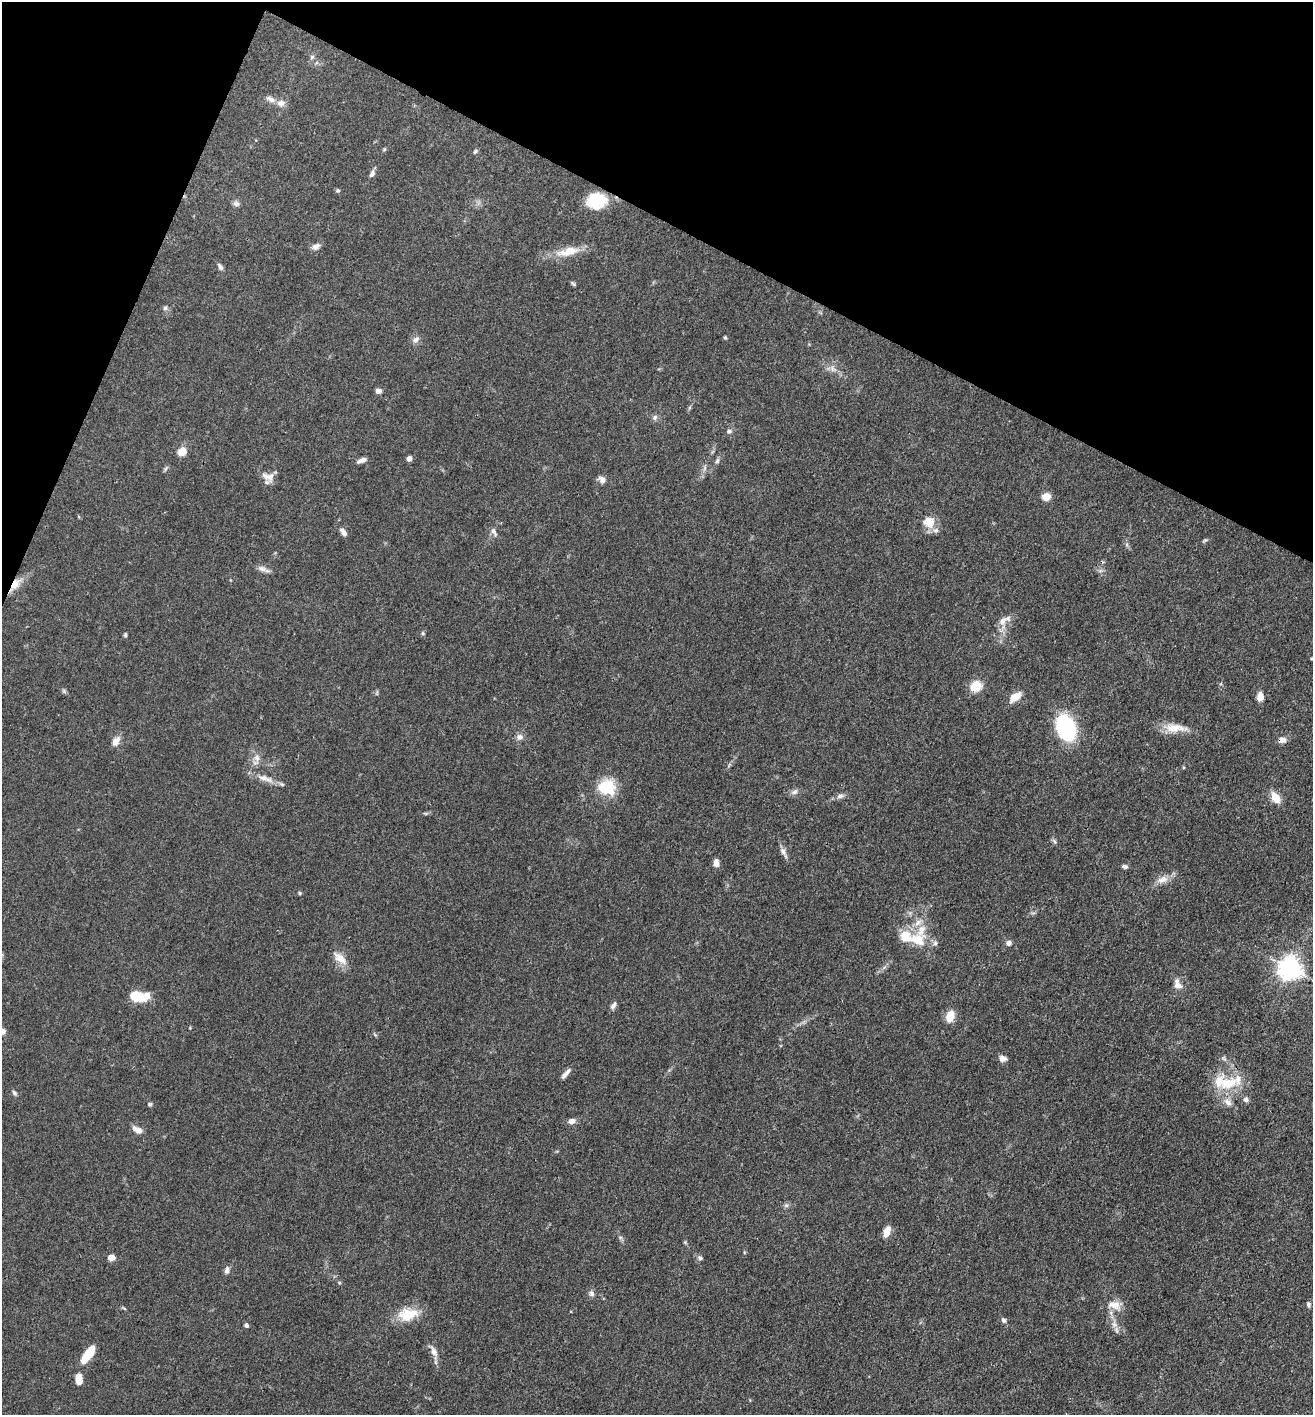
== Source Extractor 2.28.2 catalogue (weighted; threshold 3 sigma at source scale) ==
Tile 2 of 4 x 4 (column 2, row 1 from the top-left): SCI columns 1588-2898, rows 4240-5652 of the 5662 x 5653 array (HDU 1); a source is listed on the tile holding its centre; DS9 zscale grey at full resolution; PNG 1315 x 1417 px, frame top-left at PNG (2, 2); no overlay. Shown black and unused: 20% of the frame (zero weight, under 3 of 4 exposures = <1% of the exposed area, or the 3 px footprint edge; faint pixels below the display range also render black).
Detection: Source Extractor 2.28.2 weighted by HDU 2 'WHT'; one run over the whole footprint, this tile lists its part. Background 0.0661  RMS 0.0058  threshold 0.026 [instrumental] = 3 sigma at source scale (4.5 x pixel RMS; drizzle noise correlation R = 1.50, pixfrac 1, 0.05/0.05 arcsec/px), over >= 5 px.
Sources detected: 96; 3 inside a brighter listed object's ellipse — not listed separately; the other 93 listed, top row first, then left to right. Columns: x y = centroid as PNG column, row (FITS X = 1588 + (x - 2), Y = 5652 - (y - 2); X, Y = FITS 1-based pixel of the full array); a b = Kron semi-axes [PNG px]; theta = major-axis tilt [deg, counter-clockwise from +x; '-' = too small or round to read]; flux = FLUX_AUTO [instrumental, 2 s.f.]
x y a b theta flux
312 57 6 6 - 1.2
270 99 14 7 -28 3.1
281 103 11 8 4 3.4
384 149 5 4 - 0.74
475 151 7 4 62 0.92
372 174 10 5 62 2.2
338 190 5 5 - 0.99
596 200 22 16 8 20
236 204 9 7 -12 1.8
316 246 11 7 28 2.6
568 252 34 11 14 11
220 267 9 5 -57 1.8
573 284 7 4 -28 0.88
165 308 6 6 - 1.2
725 338 5 4 - 0.71
416 340 10 7 26 2.4
833 369 9 6 -61 2.4
378 391 4 4 - 5.3
655 417 8 6 88 1.5
729 431 8 6 17 1.4
182 452 8 7 - 8.1
409 459 4 4 - 3.7
362 460 11 5 19 2.6
717 461 9 4 62 1.3
268 477 18 10 -21 4.8
602 479 10 7 -49 2.5
1046 497 5 5 - 19
929 522 17 16 - 8.1
343 532 11 6 -53 2.7
494 532 14 5 -61 2
1205 540 6 4 40 0.85
262 569 14 7 -19 2.8
15 584 20 9 54 6.9
1003 621 14 9 53 4.5
423 633 6 4 72 0.79
125 635 5 4 - 0.85
976 686 13 12 - 8.7
64 691 8 4 -54 1
1015 697 13 8 38 7.1
1260 697 8 6 89 6.4
1065 727 21 15 -68 57
1174 728 27 11 0 9.8
520 737 9 8 - 2.6
1282 740 9 7 5 3.4
116 741 13 8 58 4
257 758 10 8 -67 3.1
265 778 28 8 -17 6
607 787 19 17 -8 20
795 792 9 7 23 2.1
840 796 9 6 16 2.1
1275 798 13 8 -56 7.9
1054 841 7 4 -70 1
783 851 11 7 -69 2.5
716 863 9 6 -85 3.2
1124 866 8 5 -9 1.5
1162 879 16 9 17 5.1
300 893 4 4 - 0.76
918 923 11 7 51 3.6
918 940 20 15 -29 14
1009 943 6 6 - 2.3
340 958 20 10 -42 6.8
1290 968 8 8 - 380
1178 984 14 9 -60 4.2
138 996 17 8 -7 22
613 1005 11 5 59 2
950 1016 11 8 76 8.1
190 1028 4 3 - 0.44
2 1032 4 4 - 8.3
1002 1058 9 7 -6 2.8
566 1073 15 5 49 2.7
1228 1083 28 15 9 19
14 1093 8 4 -53 1.2
1246 1099 7 6 - 1.8
1228 1102 11 8 -54 3.6
150 1104 6 4 0 0.98
571 1121 8 6 15 3.4
137 1130 12 7 -28 4.3
786 1205 6 6 - 1.3
887 1231 12 6 73 6
111 1257 7 6 - 4.6
700 1258 7 6 - 1.5
227 1270 10 6 79 2
339 1283 5 4 - 0.65
591 1293 8 7 - 1.9
1308 1304 7 5 -71 1.1
1115 1305 18 12 -15 6.6
408 1314 28 16 8 14
1003 1320 8 6 -57 1.5
1114 1324 9 7 -42 2.9
246 1325 5 4 - 1.5
434 1351 17 8 -64 4
87 1355 20 8 54 15
79 1379 10 6 -85 8.9
Overlapping masked pixels (flux is a lower limit): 2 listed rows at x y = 15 584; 1282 740
Isophote crosses this tile's border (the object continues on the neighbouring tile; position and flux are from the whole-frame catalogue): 1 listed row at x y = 2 1032